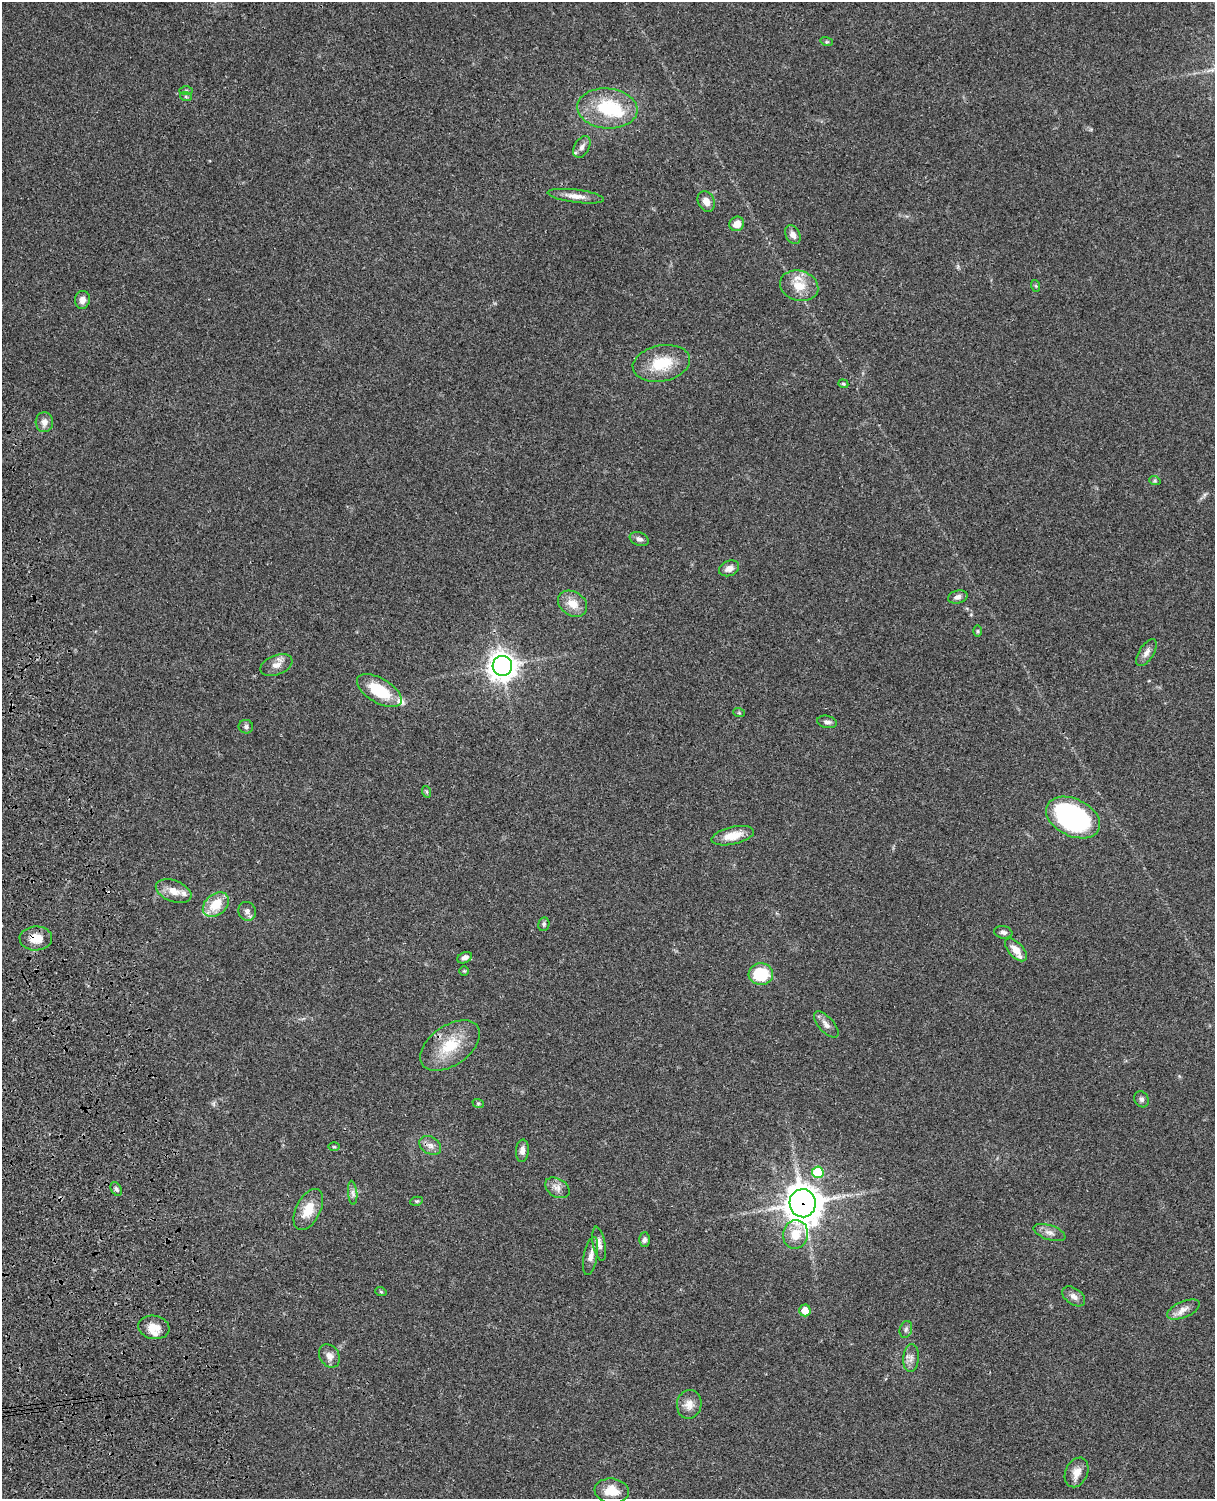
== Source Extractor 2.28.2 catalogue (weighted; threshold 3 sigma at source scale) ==
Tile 7 of 4 x 3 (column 3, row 2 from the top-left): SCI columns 2547-3759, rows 1771-3267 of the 5089 x 4924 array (HDU 1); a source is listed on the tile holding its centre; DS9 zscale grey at full resolution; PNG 1217 x 1501 px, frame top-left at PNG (2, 2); each listed source drawn as its Kron ellipse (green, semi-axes under 4 px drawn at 4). Shown black and unused: <1% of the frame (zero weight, under 3 of 4 exposures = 6% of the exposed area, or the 3 px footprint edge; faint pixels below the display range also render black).
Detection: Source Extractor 2.28.2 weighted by HDU 2 'WHT'; one run over the whole footprint, this tile lists its part. Background 0.0864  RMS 0.0061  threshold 0.0274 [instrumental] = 3 sigma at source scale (4.5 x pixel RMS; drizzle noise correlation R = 1.50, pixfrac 1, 0.05/0.05 arcsec/px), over >= 5 px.
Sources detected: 77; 6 inside a brighter listed object's ellipse — not listed separately; the other 71 listed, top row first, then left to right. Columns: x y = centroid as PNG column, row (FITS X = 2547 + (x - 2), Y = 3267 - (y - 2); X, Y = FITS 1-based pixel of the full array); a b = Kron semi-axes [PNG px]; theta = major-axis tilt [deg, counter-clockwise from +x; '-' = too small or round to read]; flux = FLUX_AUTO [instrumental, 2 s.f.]
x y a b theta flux
827 42 6 4 -17 0.8
186 91 7 4 1 0.96
186 97 6 4 -19 0.91
607 108 30 20 -5 34
582 147 12 7 61 2.8
576 196 28 6 -7 5.5
706 201 11 8 -61 4.3
737 224 7 7 - 5.8
793 235 10 7 -61 3.4
799 286 19 15 -17 11
1036 286 6 4 -71 0.68
82 300 9 7 79 4.1
661 363 29 18 11 20
843 384 5 4 - 0.76
44 422 10 8 -86 3.7
1155 481 6 4 -19 0.78
639 539 10 6 -22 2.1
729 568 10 7 21 3.9
958 597 10 6 15 2.7
573 604 15 12 -33 8.4
978 631 5 3 - 0.72
1146 653 15 7 58 3.2
276 665 17 10 21 4.8
502 666 10 9 - 590
379 691 25 12 -31 24
739 713 6 3 -19 0.62
827 722 10 6 -12 2
246 727 7 6 - 1.4
427 792 6 4 -71 0.73
1073 817 28 18 -26 110
733 836 21 8 13 9.6
174 891 19 10 -21 6.9
216 904 14 10 40 14
247 911 9 8 - 2.4
544 924 7 5 78 1.2
1003 932 9 6 -10 2.2
36 938 16 12 1 8.7
1016 950 14 7 -47 6.6
465 958 8 5 25 2.4
464 971 5 4 - 0.72
761 974 12 11 - 25
826 1024 16 7 -48 3.6
450 1045 33 20 35 22
1142 1099 8 7 - 1.7
478 1103 6 3 -18 0.71
430 1145 12 8 -31 3.5
334 1147 6 4 -1 0.74
522 1151 11 6 86 3.2
818 1172 6 5 - 27
557 1188 13 9 -31 3.9
116 1189 7 5 -59 1.3
353 1193 12 4 -85 2.1
417 1201 6 4 10 0.79
803 1203 14 13 - 1100
308 1210 22 12 63 12
1049 1232 16 7 -18 3.5
795 1234 14 12 77 11
644 1240 7 5 88 1.9
599 1244 17 6 -79 3.2
591 1256 19 6 79 4.2
381 1292 6 3 -19 0.68
1074 1296 13 8 -35 3.1
1183 1309 17 8 23 4.3
805 1310 6 5 - 7.7
154 1327 16 11 -10 7.9
906 1329 8 6 73 1.4
329 1356 12 9 -57 3.8
911 1358 14 8 85 3.4
689 1404 14 12 79 5.6
1077 1472 15 11 66 5.4
612 1491 17 12 -7 10
Overlapping masked pixels (flux is a lower limit): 2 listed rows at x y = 36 938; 803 1203